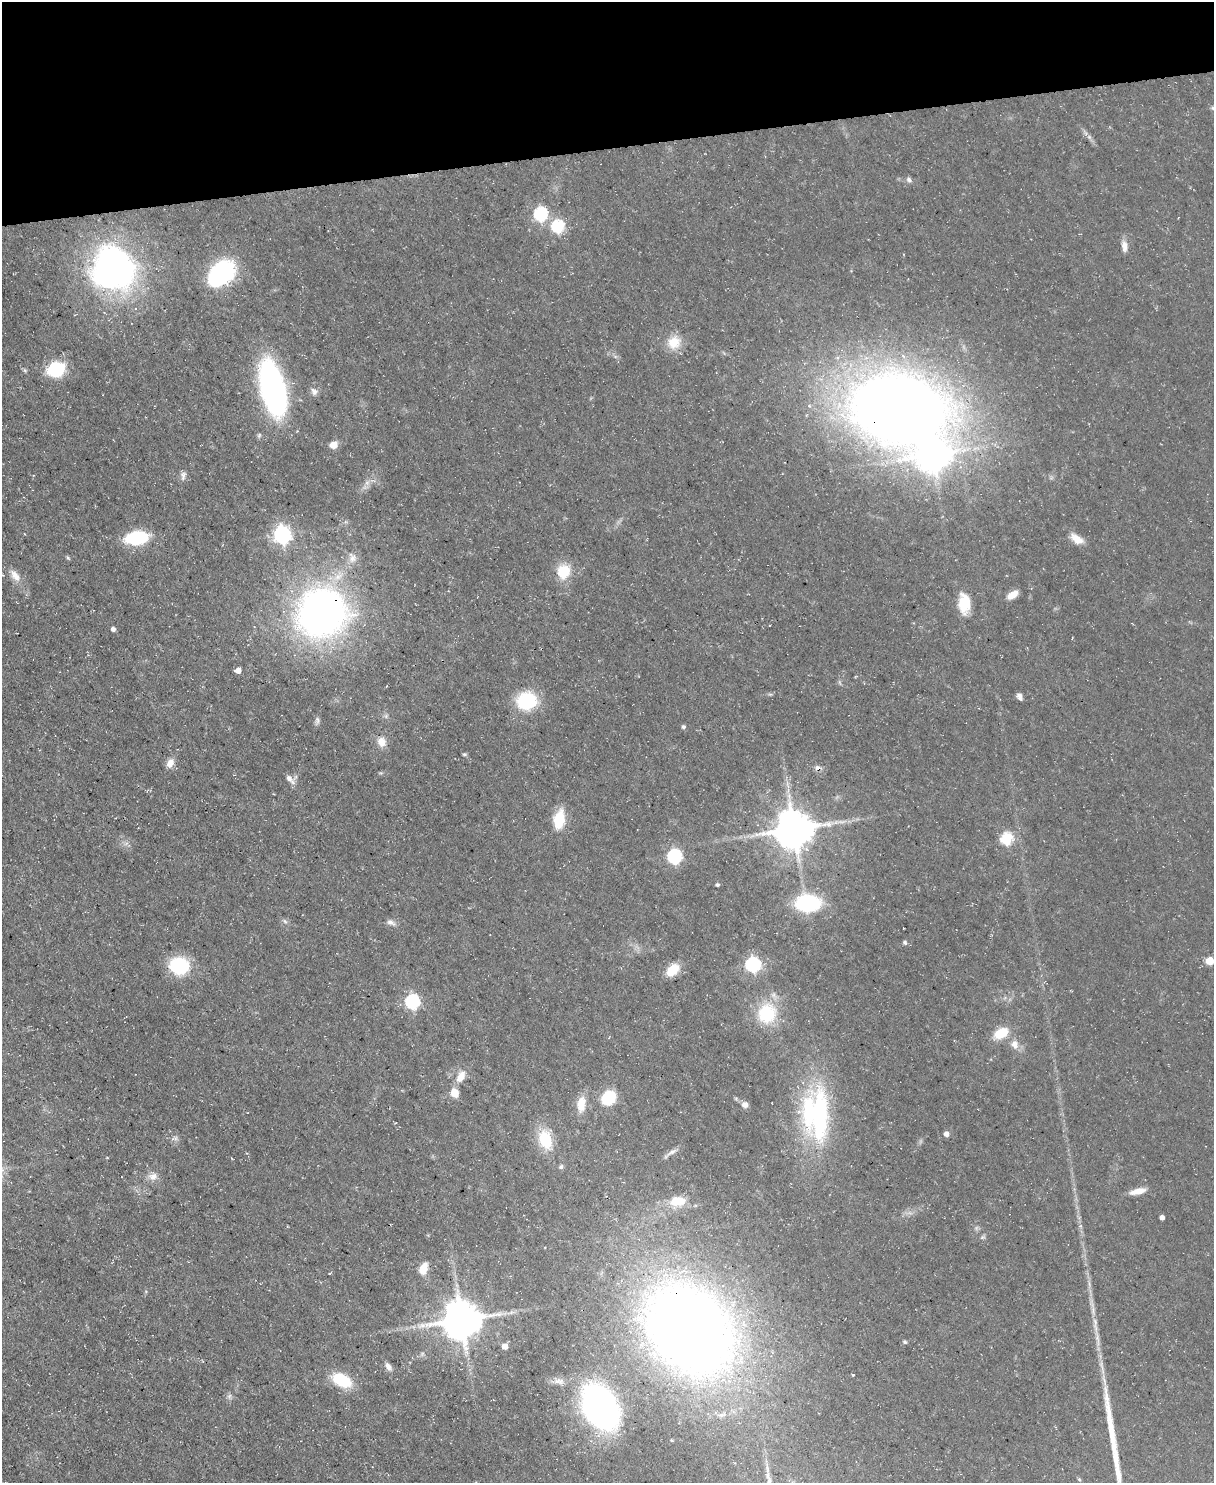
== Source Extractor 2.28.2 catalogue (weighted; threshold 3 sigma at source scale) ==
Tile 3 of 4 x 3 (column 3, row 1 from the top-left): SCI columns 2423-3634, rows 3208-4688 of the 4845 x 4820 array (HDU 1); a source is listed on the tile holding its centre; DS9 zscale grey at full resolution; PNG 1216 x 1485 px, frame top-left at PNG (2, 2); no overlay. Shown black and unused: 10% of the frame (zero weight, under 3 of 5 exposures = <1% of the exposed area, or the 3 px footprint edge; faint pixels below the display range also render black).
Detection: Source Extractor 2.28.2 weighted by HDU 2 'WHT'; one run over the whole footprint, this tile lists its part. Background 0.0572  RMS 0.0044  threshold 0.02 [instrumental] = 3 sigma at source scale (4.5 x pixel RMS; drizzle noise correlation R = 1.50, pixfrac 1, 0.05/0.05 arcsec/px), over >= 5 px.
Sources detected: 85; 1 too faint to see at this stretch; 2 inside a brighter object's white glare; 2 long thin detections or spike segments (spike, bleed or trail) — not listed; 1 inside a brighter listed object's ellipse — not listed separately; the other 79 listed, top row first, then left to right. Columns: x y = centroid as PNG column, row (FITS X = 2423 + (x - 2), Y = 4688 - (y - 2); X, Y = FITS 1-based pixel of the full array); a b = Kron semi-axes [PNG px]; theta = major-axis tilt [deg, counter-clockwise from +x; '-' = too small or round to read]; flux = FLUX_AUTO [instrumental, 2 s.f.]
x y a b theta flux
1213 108 6 5 - 0.8
909 180 8 6 -44 1.5
540 214 7 7 - 60
558 226 6 6 - 56
1124 246 15 7 -82 3.2
113 269 47 44 -49 140
223 271 18 16 12 62
674 342 17 16 - 9.4
56 369 13 10 17 39
272 388 39 17 -76 160
314 391 11 9 -57 2.1
898 409 68 48 -19 980
333 445 8 7 - 4.6
183 475 13 7 81 2
367 483 7 6 - 1.6
282 535 8 7 - 150
136 538 18 10 9 35
1077 539 20 9 -37 5.2
68 558 6 4 -45 0.66
352 558 15 12 -75 4.6
563 571 17 15 68 12
15 576 18 9 -52 4.7
1012 595 13 7 33 4.6
964 603 23 13 -88 13
322 613 44 41 37 250
113 629 5 4 - 1.5
238 670 6 5 - 3.2
1019 696 8 5 -69 1.8
527 701 18 16 7 30
317 721 11 6 80 1.5
683 727 5 5 - 0.96
382 742 13 11 -66 4.6
464 754 6 4 1 0.66
170 763 12 8 61 3.6
817 767 10 5 11 1.5
290 779 14 10 -26 3.1
559 819 18 11 81 15
794 829 12 11 - 1200
1007 838 7 6 - 38
674 856 7 7 - 62
717 885 4 3 - 0.94
808 903 20 14 0 51
285 921 9 5 -28 1.2
391 923 13 7 -26 2.2
905 943 5 5 - 1
1210 961 6 5 - 11
753 964 7 7 - 85
179 966 18 16 -11 29
673 970 15 10 42 9.4
412 1001 7 7 - 76
767 1014 25 22 67 24
1001 1033 18 11 27 11
1014 1044 13 11 -68 4.2
461 1076 17 9 62 5.3
455 1093 11 9 -66 5
609 1098 10 8 43 29
581 1104 20 10 84 7.5
745 1104 8 7 - 2.6
819 1115 73 26 89 74
946 1134 5 5 - 2.1
545 1139 24 16 -70 16
672 1152 19 6 30 2.4
561 1167 6 5 - 1.1
153 1176 13 10 6 3.6
1138 1191 19 7 14 5
677 1201 17 10 7 9.7
1162 1217 4 4 - 2.1
423 1268 12 7 70 7.6
462 1320 12 11 - 1300
1095 1325 29 5 -84 5.4
689 1329 75 58 -49 640
905 1342 6 5 - 0.73
505 1346 6 6 - 3.1
388 1366 10 6 -59 2.4
853 1375 3 3 - 0.53
342 1380 19 11 -26 22
559 1381 15 8 -7 3.3
601 1407 34 23 -61 190
1079 1480 5 4 - 0.53
Overlapping masked pixels (flux is a lower limit): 3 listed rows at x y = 898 409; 322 613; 689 1329
Isophote crosses this tile's border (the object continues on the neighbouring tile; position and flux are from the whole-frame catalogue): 2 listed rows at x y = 1213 108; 1210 961